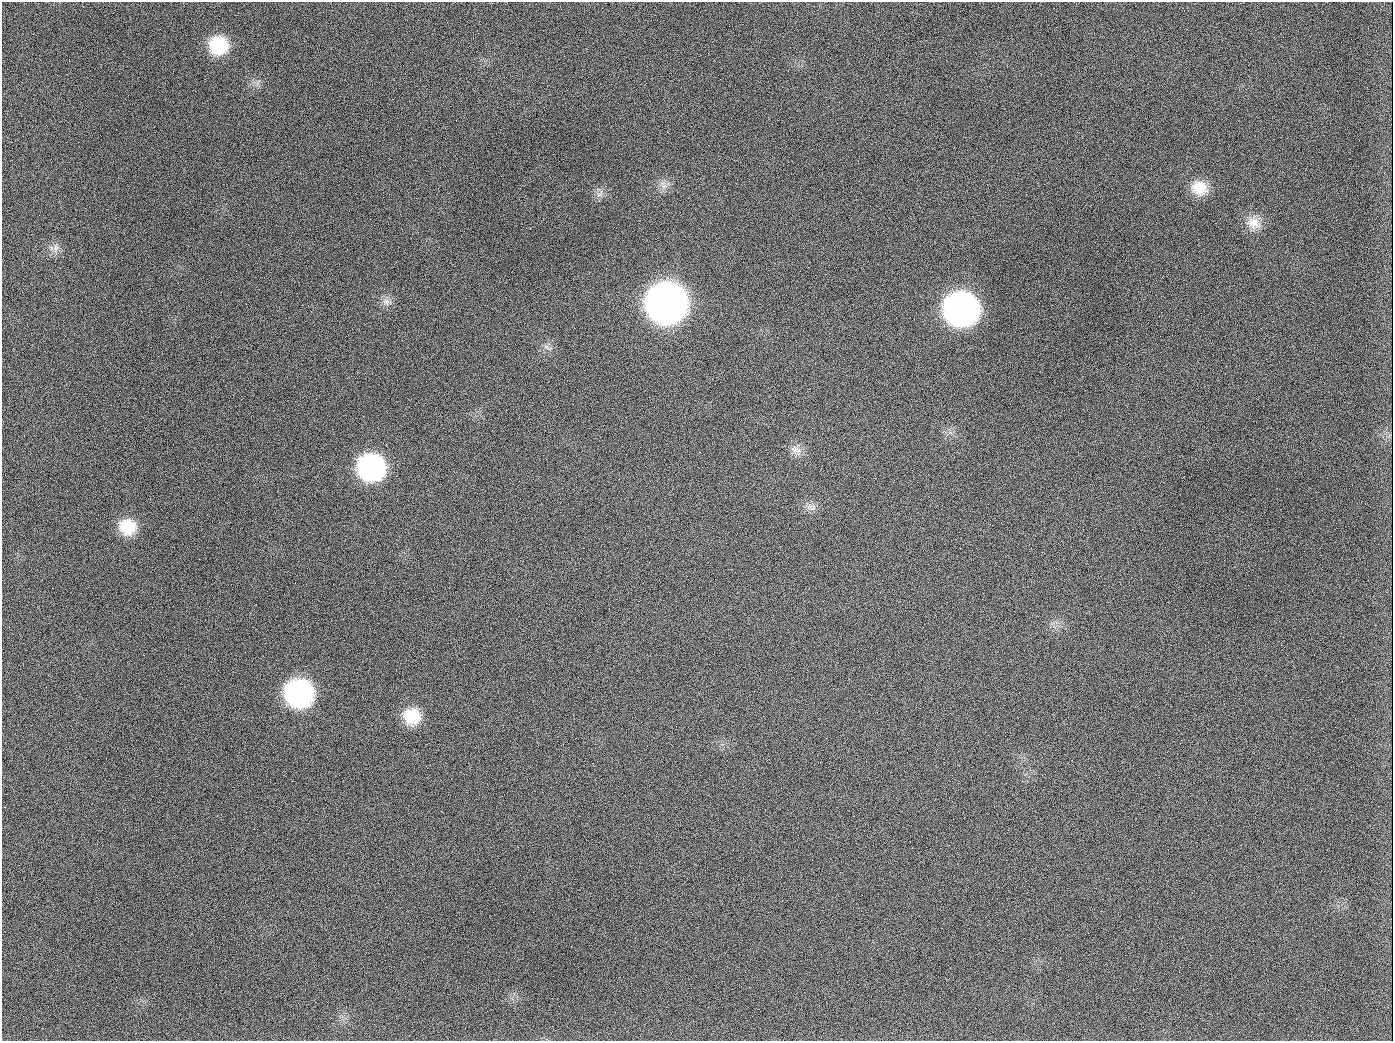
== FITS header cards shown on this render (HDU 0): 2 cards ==
NAXIS1  =                 1391
NAXIS2  =                 1039

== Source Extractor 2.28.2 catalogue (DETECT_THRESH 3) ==
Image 1391 x 1039 px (HDU 0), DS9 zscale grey, 1 PNG px = 1 image px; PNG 1395 x 1043 px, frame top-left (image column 1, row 1039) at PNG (2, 2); no overlay
Background 1370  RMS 66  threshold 198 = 3 sigma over >= 5 px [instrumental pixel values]
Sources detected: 18; all 18 listed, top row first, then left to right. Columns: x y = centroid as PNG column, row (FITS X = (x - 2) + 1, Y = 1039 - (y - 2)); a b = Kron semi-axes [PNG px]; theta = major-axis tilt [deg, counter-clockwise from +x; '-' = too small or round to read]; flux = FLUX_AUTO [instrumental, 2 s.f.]
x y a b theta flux
219 45 20 19 - 2.1e+05
189 126 3 2 - 7.3e+03
1199 188 20 17 -14 9.3e+04
599 194 16 6 54 2.3e+04
1253 223 19 15 -20 6.6e+04
56 248 13 7 81 2.6e+04
386 301 10 8 -26 2.5e+04
667 303 23 22 - 5.9e+06
962 309 22 20 -9 2.6e+06
546 346 7 5 0 1.3e+04
654 407 2 2 - 4.0e+03
796 450 16 9 -37 3.6e+04
372 467 20 19 - 9.2e+05
809 507 14 6 -39 2.2e+04
128 527 19 18 - 1.3e+05
299 693 21 19 -24 1.0e+06
412 716 20 18 -22 1.3e+05
944 1026 2 2 - 5.7e+03